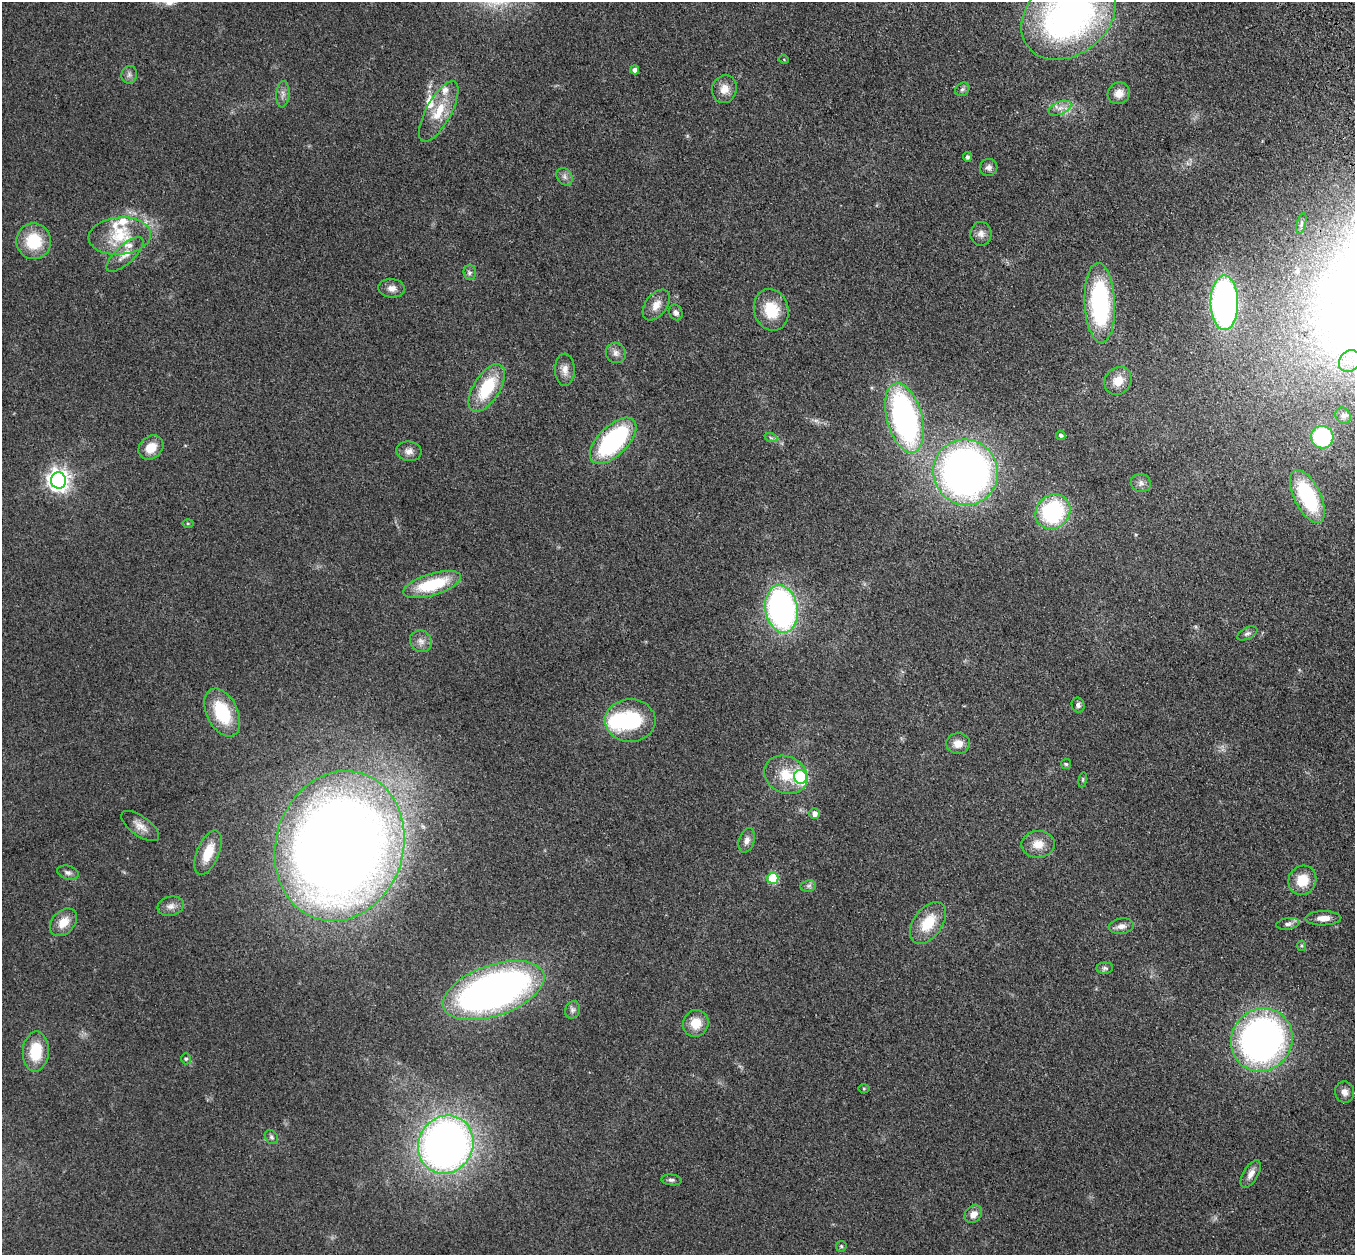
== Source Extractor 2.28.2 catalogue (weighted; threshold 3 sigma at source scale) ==
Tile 10 of 4 x 4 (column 2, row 3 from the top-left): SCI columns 1466-2818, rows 1447-2699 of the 5635 x 5524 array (HDU 1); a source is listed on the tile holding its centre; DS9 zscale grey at full resolution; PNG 1357 x 1257 px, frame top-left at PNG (2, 2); each listed source drawn as its Kron ellipse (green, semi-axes under 4 px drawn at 4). Shown black and unused: <1% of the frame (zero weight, under 3 of 4 exposures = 6% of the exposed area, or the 3 px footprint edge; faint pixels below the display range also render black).
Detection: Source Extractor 2.28.2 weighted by HDU 2 'WHT'; one run over the whole footprint, this tile lists its part. Background 0.113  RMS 0.007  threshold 0.0313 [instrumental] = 3 sigma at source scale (4.5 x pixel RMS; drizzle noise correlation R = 1.50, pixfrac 1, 0.05/0.05 arcsec/px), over >= 5 px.
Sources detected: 95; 1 inside a brighter object's white glare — neither listed nor drawn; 6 inside a brighter listed object's ellipse — not listed separately; the other 88 listed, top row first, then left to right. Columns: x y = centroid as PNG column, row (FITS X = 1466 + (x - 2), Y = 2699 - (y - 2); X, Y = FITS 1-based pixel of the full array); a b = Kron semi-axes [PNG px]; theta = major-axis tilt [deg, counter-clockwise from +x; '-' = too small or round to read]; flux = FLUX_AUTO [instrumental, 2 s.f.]
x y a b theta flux
1069 16 51 39 38 250
784 59 5 3 - 0.63
635 70 4 4 - 2.7
129 75 9 7 71 2.5
724 89 14 12 72 7.3
962 89 8 6 42 1.8
1119 93 11 10 - 6
283 94 13 6 87 3.4
1060 108 12 6 23 4.1
439 111 34 12 62 19
967 157 5 4 - 1.7
989 167 9 8 - 3
565 177 9 7 -55 2.8
1301 223 11 4 75 1.4
981 234 12 10 -86 4.1
120 236 31 18 5 27
34 241 18 17 - 27
125 254 23 9 42 8.2
470 273 7 6 - 1.9
392 288 13 9 -6 4.5
1100 303 40 15 -87 100
1224 303 27 14 -90 210
656 305 17 10 53 7.4
771 310 21 17 -72 22
676 313 8 6 -66 2.6
616 353 10 9 - 3.7
1350 361 11 10 - 7.7
565 370 16 10 -88 5.6
1118 381 15 13 48 9.8
487 388 27 13 58 34
1343 416 8 7 - 2.5
904 418 36 17 -75 190
1061 435 5 4 - 1.6
1322 437 11 11 - 58
771 438 6 4 -19 1.1
613 441 29 14 45 99
151 448 13 11 43 11
409 451 12 10 -7 4.2
965 472 33 32 - 370
58 480 8 7 - 430
1141 483 10 9 - 3.1
1307 496 29 13 -63 58
1053 512 18 16 45 71
188 523 5 4 - 0.76
432 585 30 11 17 38
782 609 24 16 -80 200
1247 633 11 5 26 1.9
421 641 11 10 - 4.5
1078 705 7 6 - 2.1
222 713 26 15 -64 36
630 721 25 21 -1 47
958 744 12 10 2 7.2
1066 764 5 5 - 1
786 775 22 18 -28 18
800 777 7 6 - 120
1083 780 8 4 82 1
814 814 5 5 - 3.7
140 826 22 9 -35 6.5
747 840 12 7 72 3.7
1038 844 17 13 1 9.6
340 846 76 64 72 1200
208 853 24 11 68 15
68 873 11 6 -16 2.4
773 878 6 5 - 37
1302 880 15 13 57 15
808 886 8 5 11 1.9
171 906 13 9 12 4.6
1323 918 17 7 1 6.4
63 922 16 11 46 9.9
928 923 23 14 55 21
1288 924 11 5 8 2.6
1121 926 13 7 7 4.1
1301 946 5 4 - 0.97
1105 968 8 6 3 1.9
494 991 53 25 19 330
572 1010 9 7 65 2.3
696 1023 13 12 - 12
1262 1040 32 30 55 290
36 1051 20 13 87 23
186 1059 5 5 - 1.2
864 1089 5 4 - 0.75
1345 1092 11 9 -76 4
271 1137 7 6 - 1.8
446 1145 29 27 62 430
1251 1174 15 7 59 4.5
671 1180 10 5 -5 1.8
973 1214 10 7 49 5.6
841 1246 5 5 - 1
Isophote crosses this tile's border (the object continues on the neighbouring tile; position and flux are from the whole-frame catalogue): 1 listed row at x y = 1069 16